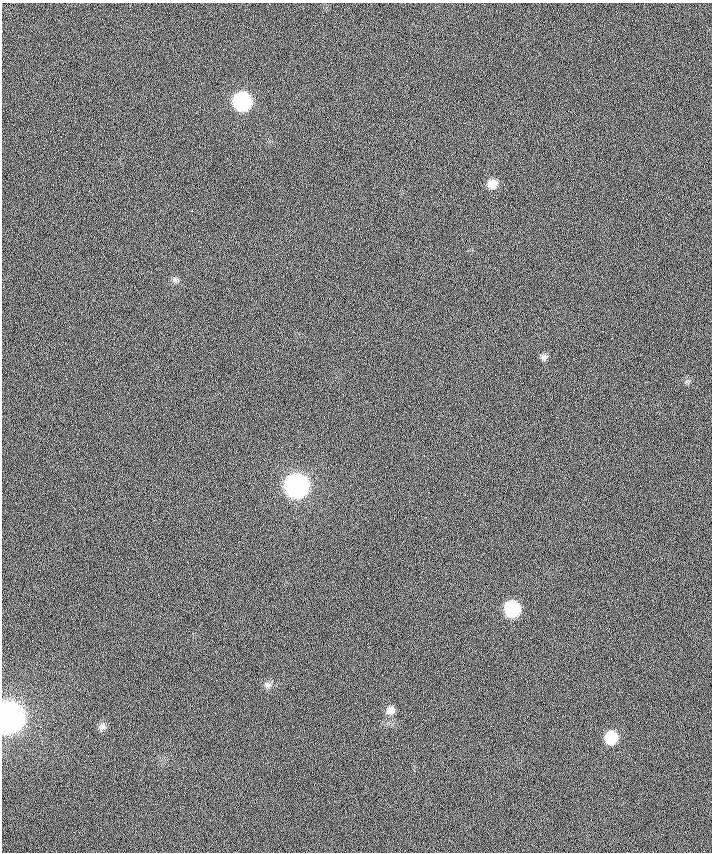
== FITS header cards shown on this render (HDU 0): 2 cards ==
NAXIS1  =                  710 /
NAXIS2  =                  850 /

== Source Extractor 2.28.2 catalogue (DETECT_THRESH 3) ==
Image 710 x 850 px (HDU 0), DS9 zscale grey, 1 PNG px = 1 image px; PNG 714 x 854 px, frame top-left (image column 1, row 850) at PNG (2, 3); no overlay
Background 0.155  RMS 16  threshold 48.7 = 3 sigma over >= 5 px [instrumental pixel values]
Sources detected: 12; all 12 listed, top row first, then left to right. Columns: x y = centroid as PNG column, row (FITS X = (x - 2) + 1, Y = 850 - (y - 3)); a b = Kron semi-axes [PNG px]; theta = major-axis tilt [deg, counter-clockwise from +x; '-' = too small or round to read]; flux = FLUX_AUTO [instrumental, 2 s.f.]
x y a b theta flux
242 101 11 11 - 1.6e+05
492 184 11 11 - 1.1e+04
192 210 3 2 - 1.4e+03
175 280 8 6 -79 2.9e+03
544 357 9 7 -5 3.1e+03
296 486 12 12 - 5.0e+05
512 609 11 10 - 7.8e+04
268 685 10 8 -10 4.6e+03
390 710 11 10 - 6.9e+03
9 717 13 12 - 1.5e+06
102 726 10 9 - 4.8e+03
611 738 11 11 - 3.4e+04
At the frame edge (FLAGS 8, measured only in part): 1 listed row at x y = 9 717